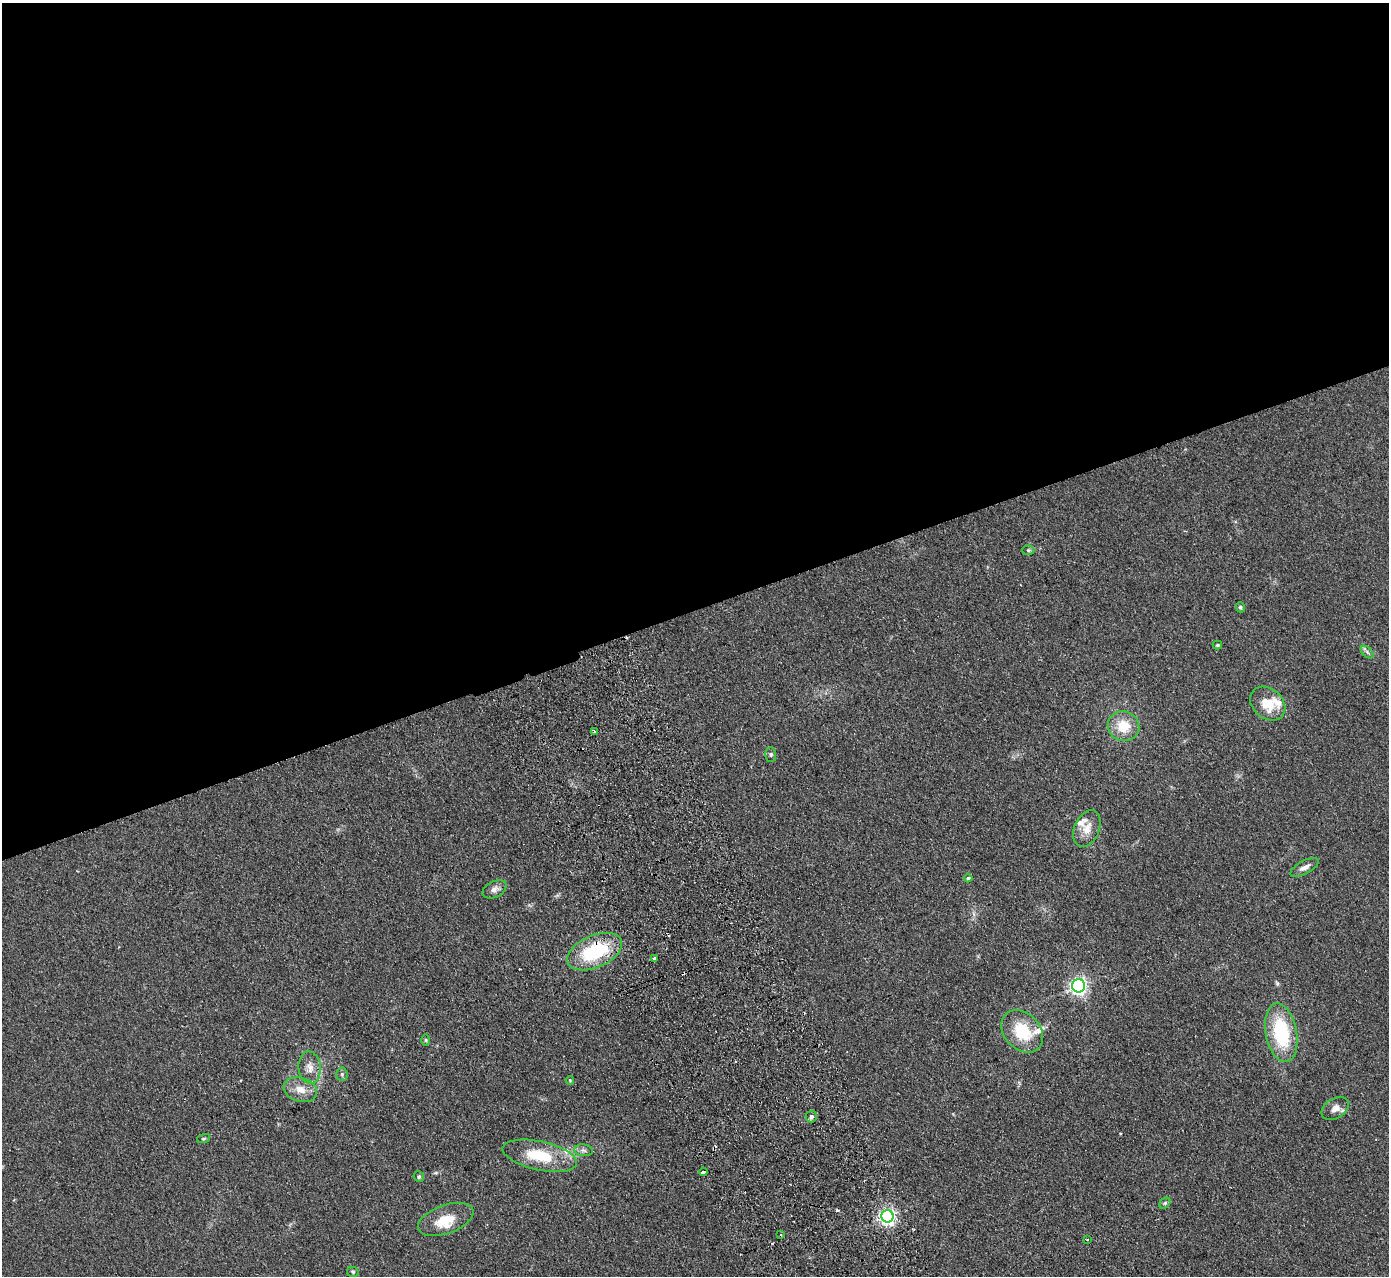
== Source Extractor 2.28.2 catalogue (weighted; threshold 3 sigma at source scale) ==
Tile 2 of 4 x 4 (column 2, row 1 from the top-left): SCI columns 1442-2828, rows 4001-5274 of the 5655 x 5585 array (HDU 1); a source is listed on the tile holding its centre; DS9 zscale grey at full resolution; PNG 1391 x 1278 px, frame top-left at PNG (2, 3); each listed source drawn as its Kron ellipse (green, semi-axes under 4 px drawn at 4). Shown black and unused: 48% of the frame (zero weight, under 2 of 3 exposures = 3% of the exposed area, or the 3 px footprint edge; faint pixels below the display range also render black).
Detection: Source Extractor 2.28.2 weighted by HDU 2 'WHT'; one run over the whole footprint, this tile lists its part. Background 0.145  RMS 0.01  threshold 0.0452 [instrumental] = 3 sigma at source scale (4.5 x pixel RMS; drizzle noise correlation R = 1.50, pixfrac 1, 0.05/0.05 arcsec/px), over >= 5 px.
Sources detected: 46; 6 cosmic-ray / hot-pixel residue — neither listed nor drawn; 5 inside a brighter listed object's ellipse — not listed separately; the other 35 listed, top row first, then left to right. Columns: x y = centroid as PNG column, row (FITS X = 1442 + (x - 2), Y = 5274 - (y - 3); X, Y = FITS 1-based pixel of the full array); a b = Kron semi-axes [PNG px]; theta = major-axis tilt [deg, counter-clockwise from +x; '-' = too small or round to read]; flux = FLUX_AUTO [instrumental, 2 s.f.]
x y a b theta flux
1028 550 6 5 - 1.5
1240 607 5 4 - 1.5
1217 645 4 3 - 1.4
1367 652 8 4 -46 2.2
1268 704 19 15 -41 22
1124 726 16 14 -28 23
594 731 3 3 - 2.7
771 754 7 5 -90 1.7
1087 829 19 12 67 12
1305 867 15 6 28 5.5
968 878 4 4 - 1.2
494 889 13 8 26 5
595 952 29 16 24 62
654 958 4 3 - 4.9
1079 986 6 6 - 340
1022 1031 24 18 -47 39
1281 1033 30 15 -79 68
426 1040 6 4 -89 1.3
310 1067 16 11 -85 9.3
342 1074 7 5 -87 2.1
570 1080 4 3 - 1.1
300 1090 17 12 -17 12
1335 1108 15 10 33 7.6
811 1116 6 5 - 2.9
203 1139 7 3 19 1.2
583 1150 9 6 -7 3.1
540 1156 38 14 -12 40
703 1172 4 3 - 4.4
419 1177 5 5 - 1.5
1165 1203 6 5 - 1.6
887 1216 6 6 - 310
446 1219 29 14 20 22
781 1235 3 3 - 0.83
1087 1239 3 3 - 1.1
353 1272 6 5 - 1.5
Overlapping masked pixels (flux is a lower limit): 1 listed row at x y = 595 952